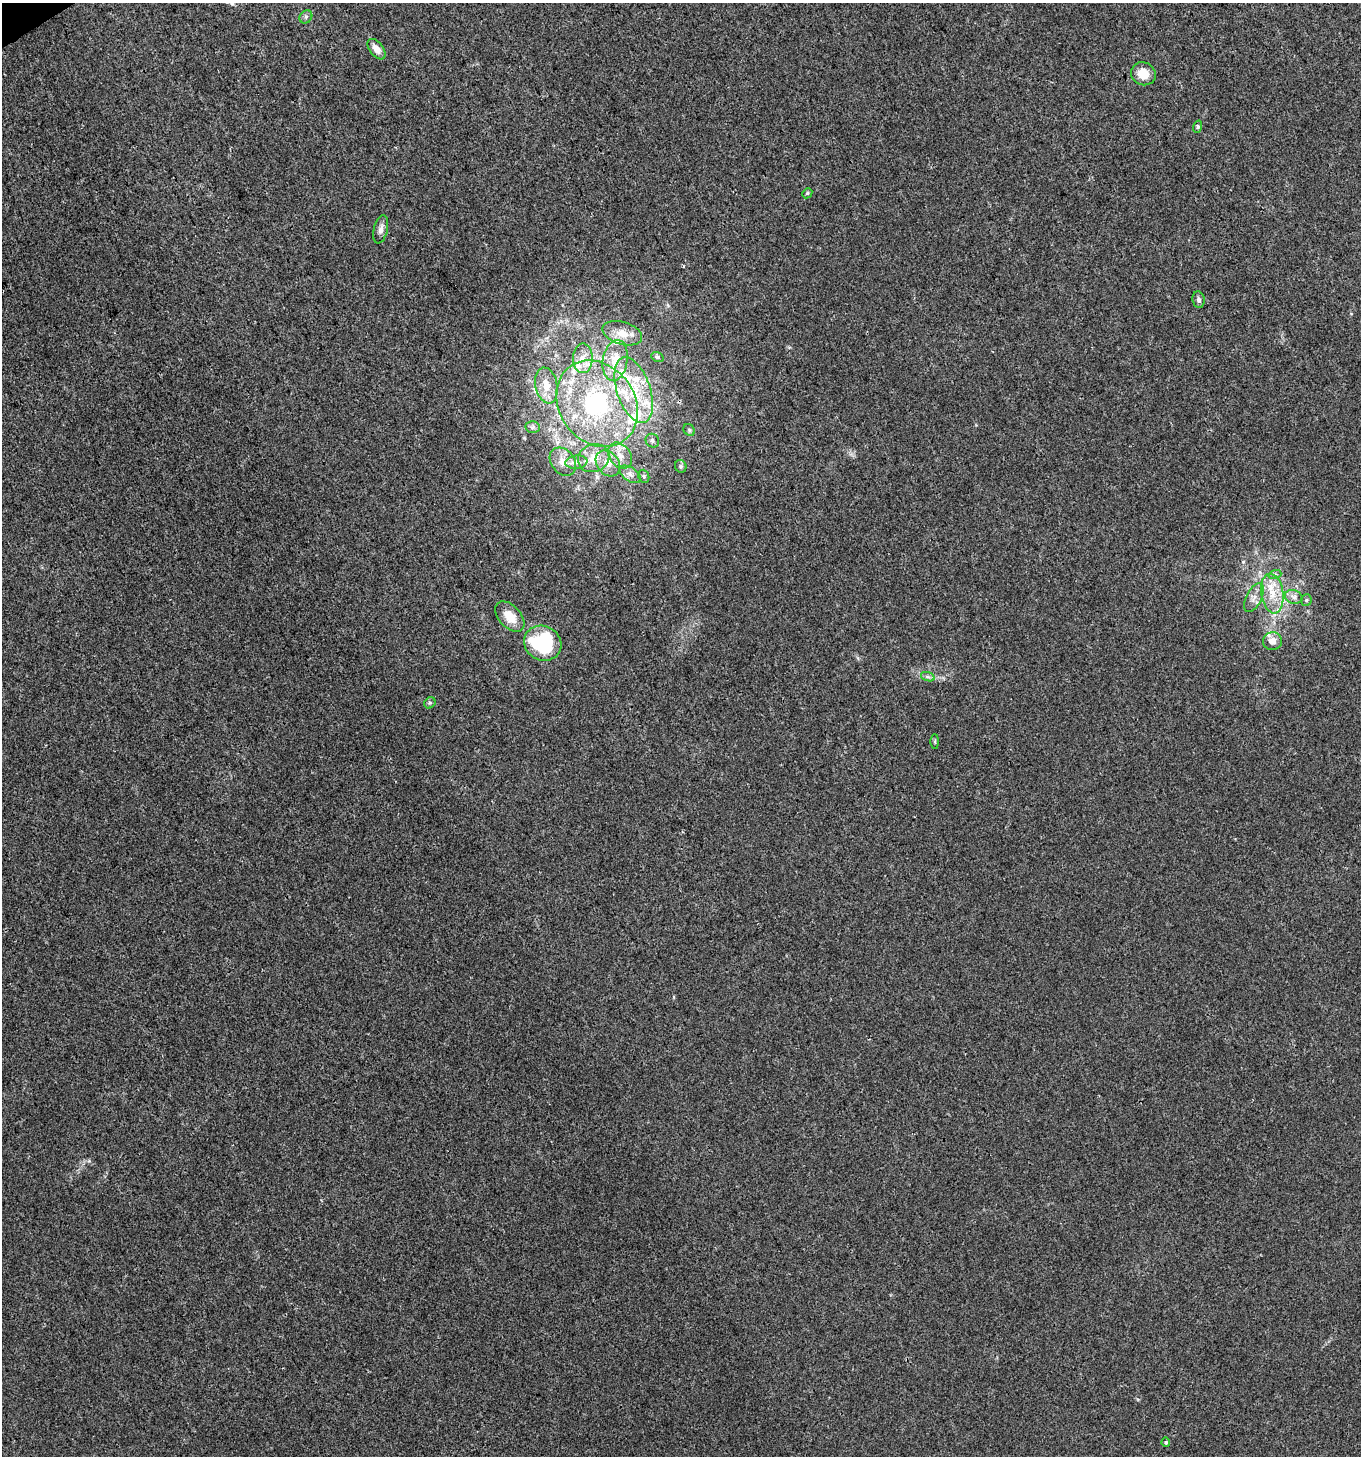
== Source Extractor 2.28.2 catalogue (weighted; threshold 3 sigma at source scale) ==
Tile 11 of 4 x 4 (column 3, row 3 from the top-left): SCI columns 2826-4184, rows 1458-2911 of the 5713 x 5819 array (HDU 1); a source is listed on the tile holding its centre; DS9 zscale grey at full resolution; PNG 1363 x 1458 px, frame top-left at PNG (2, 3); each listed source drawn as its Kron ellipse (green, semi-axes under 4 px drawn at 4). Shown black and unused: <1% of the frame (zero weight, under 3 of 4 exposures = <1% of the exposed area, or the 3 px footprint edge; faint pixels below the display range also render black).
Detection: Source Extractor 2.28.2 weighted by HDU 2 'WHT'; one run over the whole footprint, this tile lists its part. Background 0.00761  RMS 0.0026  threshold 0.0117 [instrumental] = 3 sigma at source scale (4.5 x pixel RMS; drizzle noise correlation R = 1.50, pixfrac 1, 0.0396/0.0396 arcsec/px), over >= 5 px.
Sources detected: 46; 1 inside a brighter object's white glare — neither listed nor drawn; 8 inside a brighter listed object's ellipse — not listed separately; the other 37 listed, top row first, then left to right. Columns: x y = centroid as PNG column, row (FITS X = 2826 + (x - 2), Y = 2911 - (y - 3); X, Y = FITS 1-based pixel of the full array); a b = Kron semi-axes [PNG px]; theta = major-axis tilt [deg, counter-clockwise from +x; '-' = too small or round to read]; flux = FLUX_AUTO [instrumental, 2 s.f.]
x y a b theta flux
306 17 7 6 - 0.63
376 49 12 7 -53 2.5
1143 74 12 11 - 4.2
1197 127 6 4 71 0.39
807 193 5 4 - 0.34
381 229 14 7 77 1.5
1199 300 8 6 -82 0.91
622 333 20 11 -17 3.6
657 357 6 4 -21 0.46
583 358 15 10 89 2.9
615 360 20 12 81 4.8
546 385 18 11 -78 4.1
634 390 34 16 -72 12
597 404 46 38 -54 39
533 427 7 6 - 0.69
689 430 6 5 - 0.44
652 441 7 6 - 0.74
620 456 14 10 -54 2.9
594 458 16 13 23 4.8
563 462 15 11 -51 3.3
576 462 11 6 7 1.4
608 463 14 10 -51 2.9
681 466 6 5 - 0.47
630 474 12 6 -34 1.4
644 476 7 5 -69 0.43
1275 574 6 4 18 0.57
1272 593 20 11 -81 5.6
1294 597 9 6 -14 1.2
1254 598 16 7 63 2
1306 600 6 5 - 0.47
510 617 18 11 -48 4.6
1272 641 9 9 - 2.2
543 643 19 17 -27 26
928 677 7 4 -18 0.52
430 703 6 5 - 0.45
935 741 7 4 90 0.34
1166 1442 5 4 - 0.43